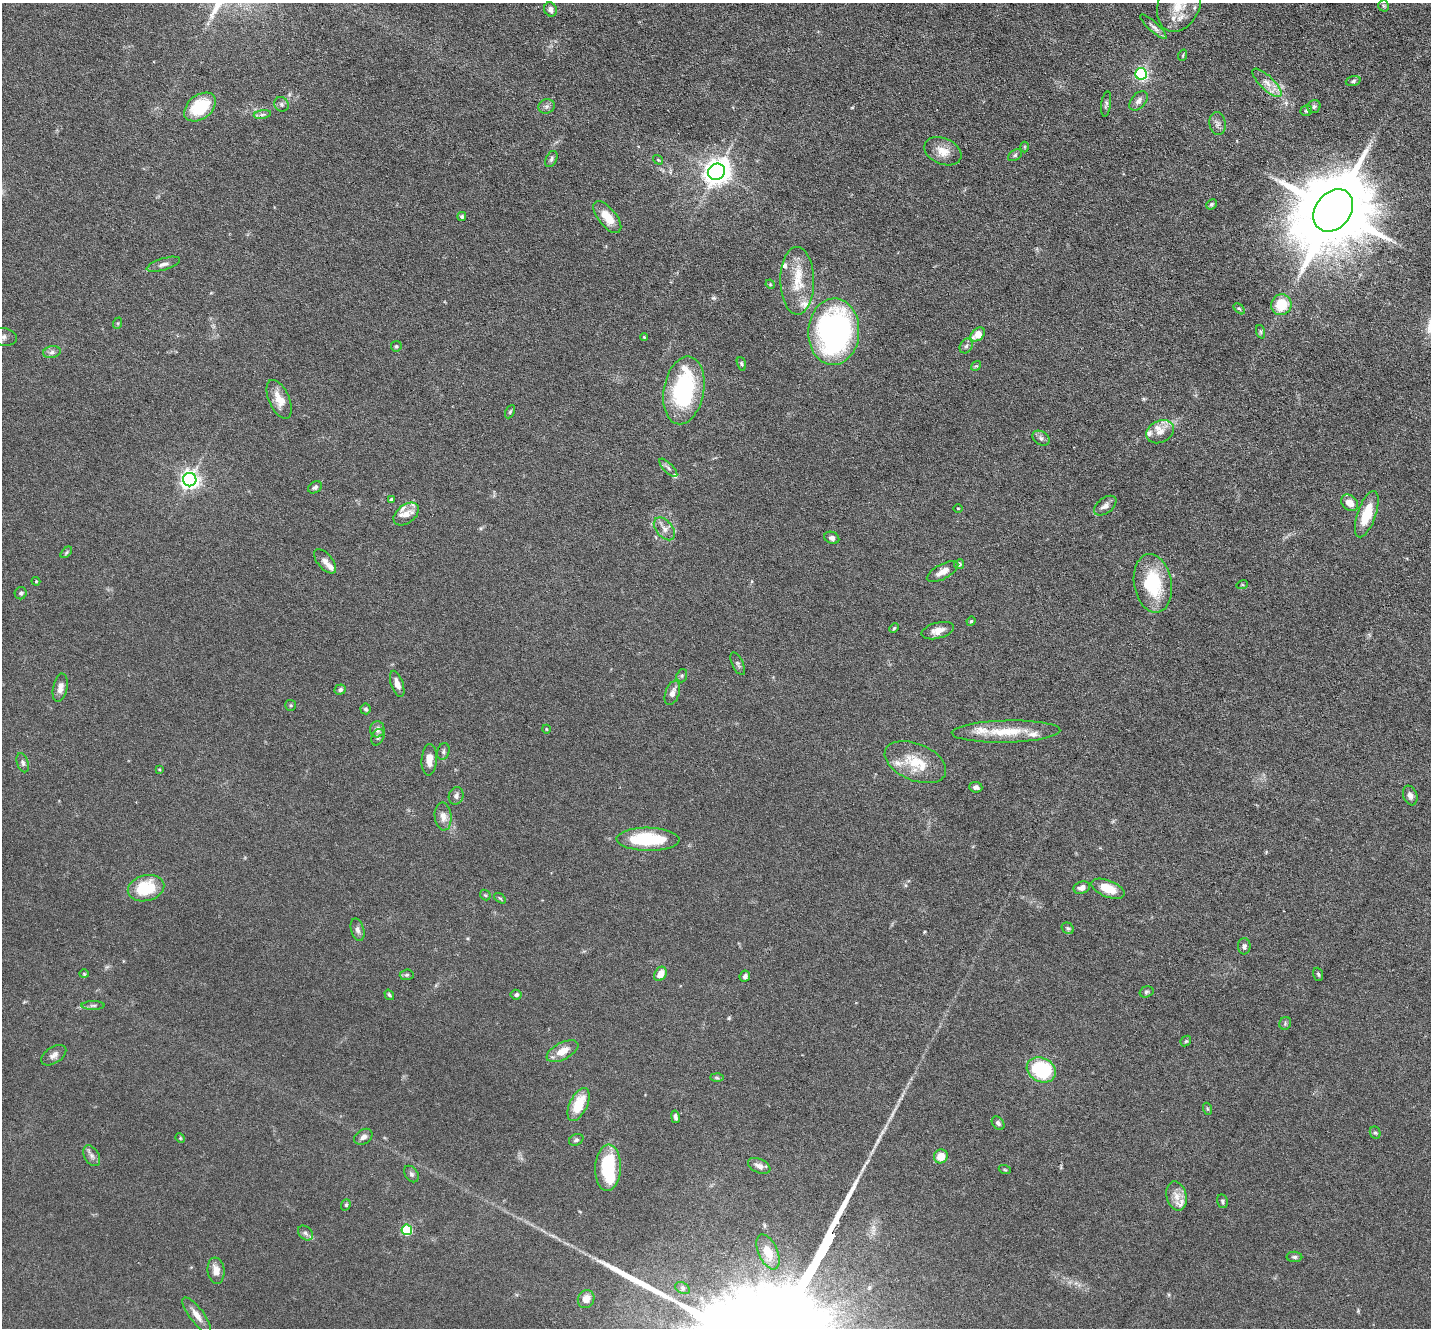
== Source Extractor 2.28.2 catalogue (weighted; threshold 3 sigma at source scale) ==
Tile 10 of 4 x 4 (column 2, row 3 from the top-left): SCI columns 1430-2858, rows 1469-2794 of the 5716 x 5726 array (HDU 1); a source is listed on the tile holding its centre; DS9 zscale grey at full resolution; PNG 1433 x 1330 px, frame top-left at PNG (2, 3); each listed source drawn as its Kron ellipse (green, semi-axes under 4 px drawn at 4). Nothing masked; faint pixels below the display range render black.
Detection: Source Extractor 2.28.2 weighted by HDU 2 'WHT'; one run over the whole footprint, this tile lists its part. Background 0.0632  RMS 0.0045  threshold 0.0185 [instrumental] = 3 sigma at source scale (4.09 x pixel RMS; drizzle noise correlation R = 1.36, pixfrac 0.8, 0.05/0.05 arcsec/px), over >= 5 px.
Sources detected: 160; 1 inside a brighter object's white glare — neither listed nor drawn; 19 inside a brighter listed object's ellipse — not listed separately; the other 140 listed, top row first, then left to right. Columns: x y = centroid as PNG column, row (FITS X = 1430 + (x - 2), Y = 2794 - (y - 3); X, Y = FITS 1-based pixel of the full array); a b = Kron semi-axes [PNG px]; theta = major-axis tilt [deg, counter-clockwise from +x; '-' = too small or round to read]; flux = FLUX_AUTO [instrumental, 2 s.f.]
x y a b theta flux
1179 4 29 21 69 13
1384 6 5 5 - 0.67
550 9 7 6 - 1.9
1153 27 17 5 -43 1.8
1183 55 6 3 72 0.44
1141 74 6 6 - 68
1353 81 7 4 17 0.77
1267 83 19 7 -44 4
1139 101 11 7 49 2.1
281 104 7 6 - 1.2
1106 104 13 5 83 1.1
546 106 8 7 - 1.3
200 107 18 12 37 18
1314 107 7 6 - 1.1
1306 111 6 5 - 0.8
262 114 9 4 9 1.1
1217 124 11 8 -81 1.9
1024 147 5 3 - 0.4
943 151 19 13 -23 5.4
1015 155 7 5 31 0.83
551 159 9 5 63 1.1
658 160 6 3 -36 0.38
716 172 9 8 - 430
1211 204 5 4 - 0.73
1333 210 23 17 53 5800
462 216 4 4 - 0.74
607 217 19 9 -51 7.6
163 264 17 6 17 2.1
797 281 34 16 -89 13
770 284 5 4 - 0.41
1281 305 10 10 - 11
1239 309 7 4 -44 0.67
118 323 6 4 71 0.57
834 332 33 25 88 140
1261 332 7 4 -71 0.72
978 334 8 6 41 5.6
3 337 14 9 -9 2.6
644 337 4 3 - 0.35
396 346 5 5 - 0.71
966 346 8 6 61 1.1
52 352 9 6 11 1.4
741 364 7 4 -71 0.65
976 366 5 4 - 0.54
684 390 34 20 80 46
279 399 21 10 -66 5.9
510 412 7 4 63 0.64
1160 432 14 11 29 4.1
1041 438 9 6 -30 1.4
668 468 12 5 -45 1.2
190 480 7 6 - 200
315 487 7 5 32 1.3
391 499 4 3 - 0.97
1349 503 9 7 -37 3.8
1105 506 13 7 38 2.3
958 508 5 3 - 0.31
406 514 14 9 38 4.3
1367 514 24 9 71 12
664 529 13 8 -49 2.8
832 538 8 6 -24 1.4
66 552 7 4 46 0.65
325 561 14 7 -49 2.2
959 564 5 5 - 1.1
942 572 17 7 28 3.4
36 581 4 4 - 0.45
1153 583 29 19 -80 26
1242 585 6 3 18 0.48
21 593 6 6 - 1
971 621 5 4 - 0.53
894 628 5 3 - 0.48
938 631 17 8 15 3.6
738 664 12 5 -65 1
682 676 7 5 70 0.68
397 684 14 6 -71 3.3
60 688 14 7 79 3
340 689 6 5 - 1.1
672 693 12 7 71 2.5
291 705 5 5 - 0.58
365 709 5 5 - 0.96
377 729 8 7 - 2.2
546 729 4 3 - 0.33
1006 732 54 11 1 14
378 737 8 6 64 1
443 751 8 6 75 1.1
429 760 16 7 87 4
915 762 32 18 -23 13
23 763 10 5 -71 1.3
159 769 3 3 - 0.41
976 787 7 5 -6 1.5
456 796 9 7 73 1.8
1410 796 10 7 -70 1.7
443 816 14 8 -84 3.3
648 839 31 11 -1 27
146 888 18 13 13 18
1082 888 8 6 20 2.4
1108 889 17 8 -21 7.8
485 895 6 4 -45 0.58
500 898 6 3 -36 0.5
1068 928 6 5 - 0.75
357 930 11 6 -74 1.8
1244 946 8 6 89 1.2
84 974 4 4 - 0.43
660 974 7 5 60 4.6
1318 974 7 5 -72 0.73
407 975 7 5 4 0.84
745 976 6 5 - 1.3
1146 992 7 5 17 0.91
389 995 5 4 - 0.74
516 995 6 5 - 1.1
93 1005 11 4 0 1.1
1285 1023 6 5 - 0.78
1186 1041 6 4 44 0.62
562 1051 17 8 27 5.8
54 1055 14 8 33 2.2
1041 1070 15 12 -25 31
717 1078 6 4 -2 0.65
579 1104 18 9 64 11
1208 1109 6 4 -70 0.58
675 1117 6 3 -78 1
998 1123 7 5 -49 1.1
1375 1133 6 5 - 0.74
363 1137 10 7 35 2
180 1138 5 4 - 0.43
576 1140 8 5 27 0.93
92 1156 11 7 -58 1.8
941 1156 7 6 - 5.9
759 1166 12 7 -24 2.3
608 1168 23 13 87 27
1005 1170 6 3 -19 0.47
411 1174 9 6 -53 1.2
1177 1196 15 10 -76 3.9
1222 1201 7 5 -77 0.87
346 1205 6 4 69 0.64
407 1230 5 5 - 30
305 1233 8 6 -44 1.2
768 1252 19 9 -66 7.5
1294 1257 8 5 -1 0.93
216 1271 13 8 -83 4
682 1288 8 5 -28 0.94
586 1299 9 8 - 3.9
197 1315 21 7 -53 3.8
Isophote crosses this tile's border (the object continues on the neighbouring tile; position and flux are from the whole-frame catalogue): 2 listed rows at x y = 1179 4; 3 337